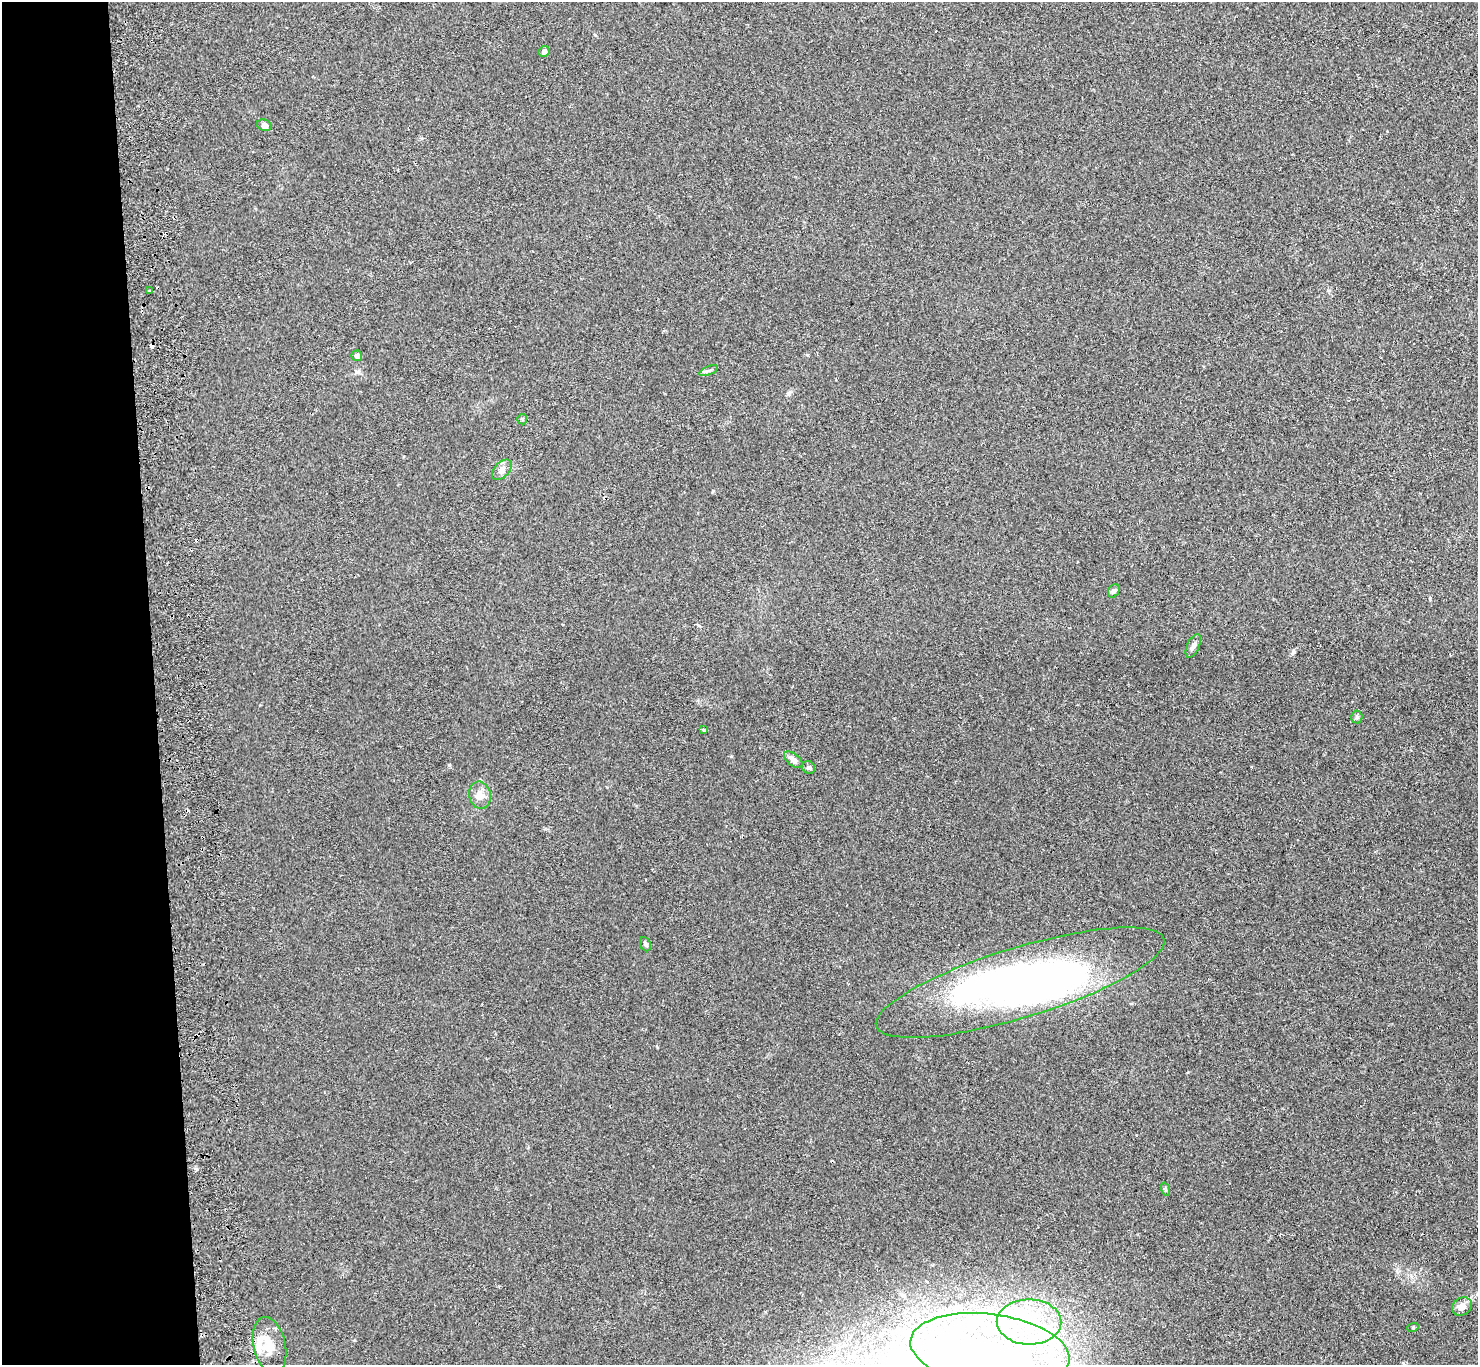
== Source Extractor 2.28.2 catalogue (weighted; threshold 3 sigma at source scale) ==
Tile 4 of 3 x 3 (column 1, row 2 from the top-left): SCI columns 57-1532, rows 1500-2862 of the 4541 x 4420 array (HDU 1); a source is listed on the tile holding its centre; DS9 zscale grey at full resolution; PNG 1480 x 1367 px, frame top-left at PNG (2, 2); each listed source drawn as its Kron ellipse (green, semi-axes under 4 px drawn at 4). Shown black and unused: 10% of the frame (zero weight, under 2 of 3 exposures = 3% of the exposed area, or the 3 px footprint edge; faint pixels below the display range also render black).
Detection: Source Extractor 2.28.2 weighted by HDU 2 'WHT'; one run over the whole footprint, this tile lists its part. Background 0.0274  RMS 0.0066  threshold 0.0298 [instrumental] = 3 sigma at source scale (4.5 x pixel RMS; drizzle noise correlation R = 1.50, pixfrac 1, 0.05/0.05 arcsec/px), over >= 5 px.
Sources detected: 37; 6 inside a brighter object's white glare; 5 cosmic-ray / hot-pixel residue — neither listed nor drawn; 4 inside a brighter listed object's ellipse — not listed separately; the other 22 listed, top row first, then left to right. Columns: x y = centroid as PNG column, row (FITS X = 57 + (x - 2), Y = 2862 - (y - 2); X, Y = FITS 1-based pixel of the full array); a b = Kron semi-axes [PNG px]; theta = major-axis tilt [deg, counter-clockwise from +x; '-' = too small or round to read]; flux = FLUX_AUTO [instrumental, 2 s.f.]
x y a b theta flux
544 52 6 5 - 1.9
264 125 7 5 -20 1.8
149 291 3 3 - 1.7
357 356 5 5 - 2.8
709 371 10 3 21 1.3
522 419 5 5 - 0.83
502 470 12 7 48 3.1
1114 591 7 5 60 1.4
1193 646 13 6 65 2.8
1357 717 6 5 - 1.2
703 730 4 3 - 1.1
793 760 11 6 -40 3.3
809 767 7 6 - 1.5
480 795 14 10 -78 5.9
645 944 7 5 -67 1.3
1020 983 150 35 17 240
1165 1189 6 4 -70 0.84
1462 1307 10 8 33 4.9
1029 1322 32 22 0 45
1413 1327 6 3 19 0.61
270 1345 29 16 -77 15
990 1350 80 36 -7 170
Unlisted compact peaks at least as high as the median listed source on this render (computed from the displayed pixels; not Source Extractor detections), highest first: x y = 449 765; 1294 652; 197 1169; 1430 599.